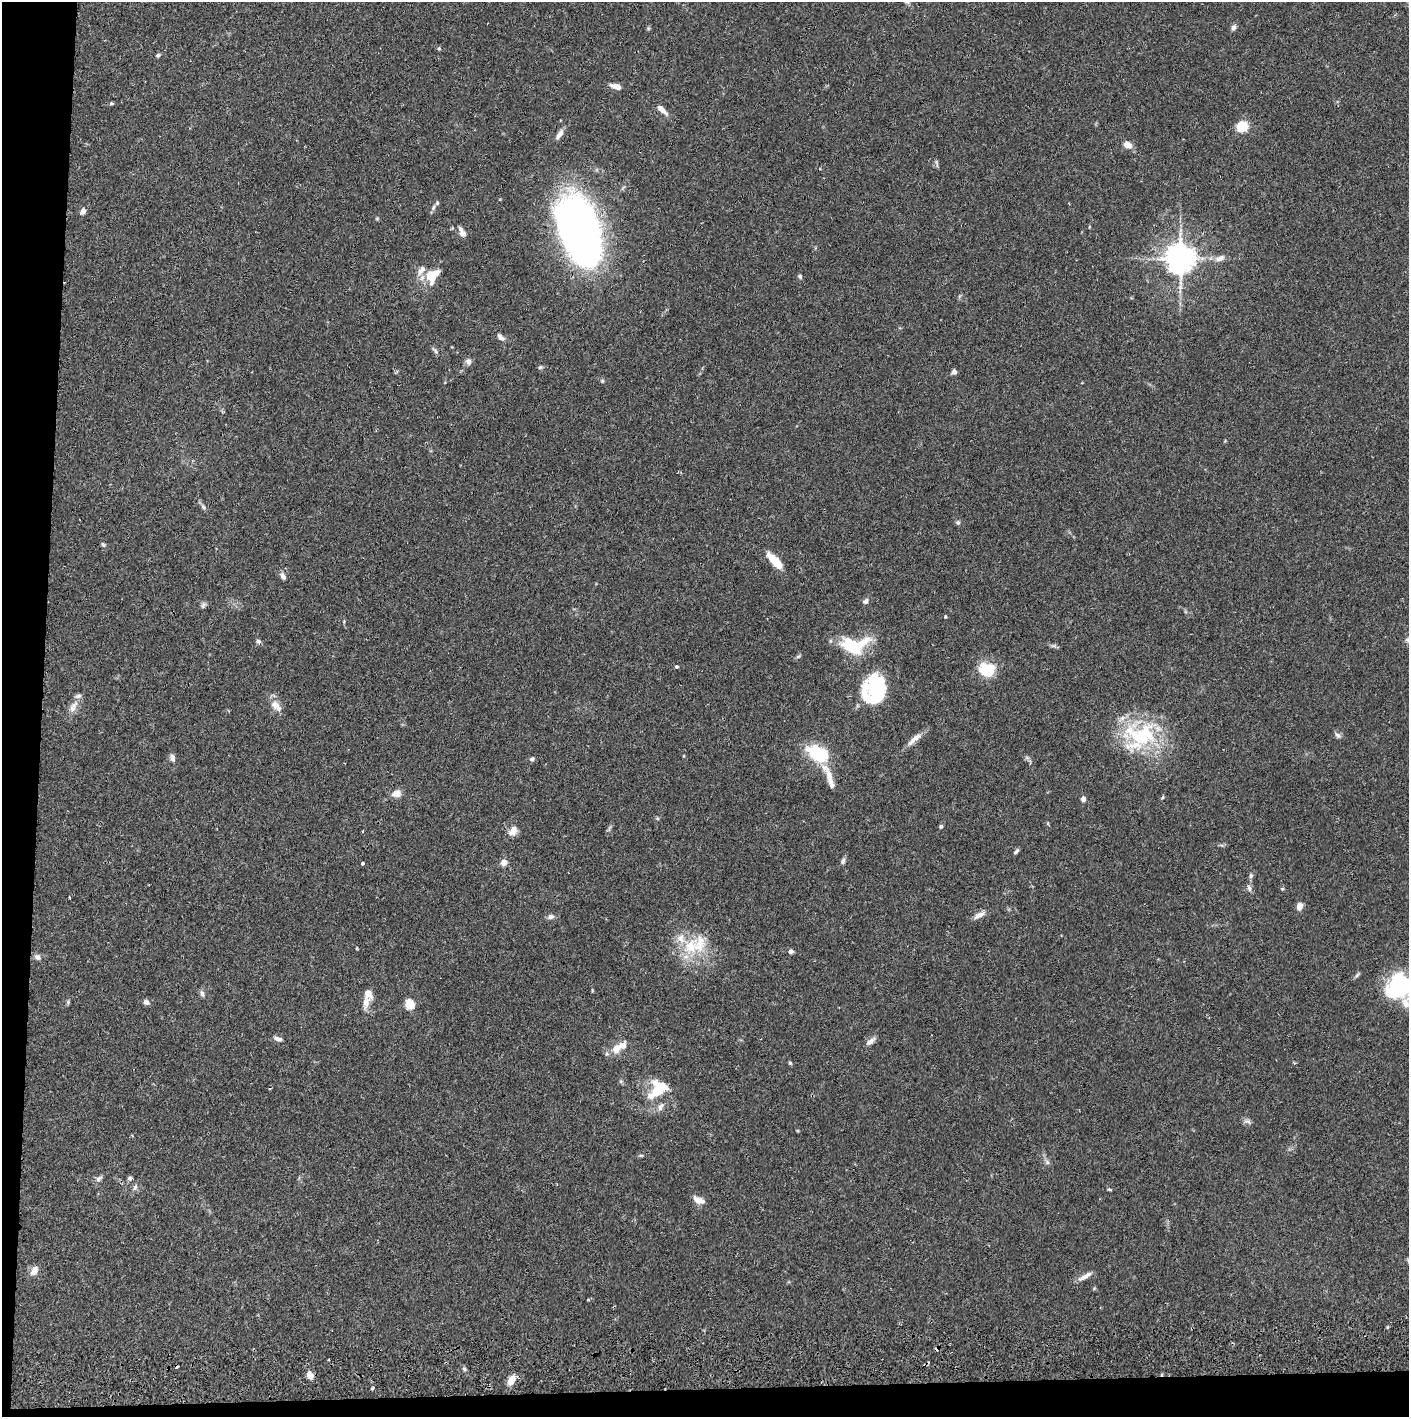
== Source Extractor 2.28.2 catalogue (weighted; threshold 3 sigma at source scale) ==
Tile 7 of 3 x 3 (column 1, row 3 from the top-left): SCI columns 4-1410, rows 57-1471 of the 4230 x 4358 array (HDU 1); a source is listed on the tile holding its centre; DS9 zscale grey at full resolution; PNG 1411 x 1419 px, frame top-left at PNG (2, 2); no overlay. Shown black and unused: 5% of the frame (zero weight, under 2 of 3 exposures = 3% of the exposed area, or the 3 px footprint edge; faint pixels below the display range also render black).
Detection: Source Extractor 2.28.2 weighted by HDU 2 'WHT'; one run over the whole footprint, this tile lists its part. Background 0.0683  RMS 0.0049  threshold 0.0219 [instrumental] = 3 sigma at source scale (4.5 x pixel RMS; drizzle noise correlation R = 1.50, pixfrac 1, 0.05/0.05 arcsec/px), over >= 5 px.
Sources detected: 112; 2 inside a brighter object's white glare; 2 cosmic-ray / hot-pixel residue — not listed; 15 inside a brighter listed object's ellipse — not listed separately; the other 93 listed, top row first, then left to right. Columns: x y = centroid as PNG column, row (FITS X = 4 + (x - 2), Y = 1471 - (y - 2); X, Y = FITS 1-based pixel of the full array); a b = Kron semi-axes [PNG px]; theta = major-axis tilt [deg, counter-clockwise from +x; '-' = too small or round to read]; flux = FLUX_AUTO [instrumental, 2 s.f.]
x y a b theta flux
1233 27 7 5 69 1.6
439 48 5 4 - 0.7
158 55 6 5 - 0.88
616 86 12 5 -14 3.5
111 103 5 4 - 0.66
662 110 16 5 -43 3.1
1242 126 11 9 44 12
560 134 13 6 55 2.7
1127 145 10 7 -14 3.6
936 162 7 4 -71 0.81
433 207 7 4 70 1.1
83 211 8 6 56 2.1
579 229 61 30 -69 360
463 234 7 6 - 2.4
1180 258 9 9 - 650
1220 258 13 7 24 2.8
430 276 17 12 -72 9.4
800 276 6 5 - 0.9
500 337 11 6 -47 1.9
436 351 8 4 -46 0.95
469 362 7 6 - 2.2
540 367 6 5 - 0.8
954 372 6 6 - 1.5
203 507 7 5 -46 1
958 522 6 6 - 0.88
103 544 7 4 -62 0.81
775 561 20 8 -47 10
283 576 10 6 -60 1.6
866 601 8 6 39 1.5
203 605 9 5 79 1.2
945 617 4 3 - 0.46
258 641 7 6 - 1.1
854 646 39 19 13 20
1053 646 7 4 18 0.86
798 657 6 4 20 0.68
677 667 3 3 - 2
986 670 19 15 -9 15
875 690 30 23 82 45
74 706 13 8 38 3.3
276 706 18 10 -46 4.4
1141 735 51 32 -4 41
1338 735 9 6 -40 1.3
914 739 24 6 41 4
817 754 22 13 -31 27
172 758 10 6 -81 1.9
1027 758 7 4 -19 0.9
532 759 7 5 17 0.94
829 776 30 8 -64 6.5
396 793 11 8 14 3.5
1083 799 6 6 - 1.5
941 826 5 4 - 0.8
513 830 13 9 58 3.8
363 831 3 3 - 0.47
1016 851 9 4 45 1
843 861 8 5 71 1.3
504 862 7 7 - 2.7
362 863 4 3 - 1.2
1251 876 7 6 - 1.1
1249 888 9 5 -67 1.5
1282 889 5 4 - 0.61
1299 907 8 6 77 3.1
979 915 15 6 28 2.9
551 917 9 6 8 1.6
690 946 26 21 64 18
791 951 6 5 - 1.3
37 957 8 7 - 1.6
1357 975 8 4 46 0.89
1398 989 39 18 25 36
202 993 9 5 -81 1.3
146 1002 9 6 -28 1.5
366 1002 15 9 83 4
409 1004 5 5 - 26
278 1039 12 5 -19 1.7
870 1041 15 6 36 2.2
616 1049 13 10 70 4.4
790 1063 5 4 - 0.61
657 1091 19 11 36 13
660 1107 12 6 67 2.1
1247 1121 10 5 -7 1.4
641 1155 6 4 -1 0.6
1047 1162 6 5 - 1.1
99 1178 10 6 39 1.5
130 1178 6 4 14 0.91
135 1187 8 6 60 1.4
1109 1189 6 3 -19 0.52
699 1200 15 7 -24 3.5
34 1270 12 8 64 3.6
1085 1276 20 5 30 2.9
588 1300 5 3 - 0.46
464 1369 7 4 -45 0.87
310 1375 9 7 -70 3.6
511 1380 11 7 65 4.8
372 1388 4 3 - 0.73
Isophote crosses this tile's border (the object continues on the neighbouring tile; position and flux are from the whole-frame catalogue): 1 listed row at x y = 1398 989